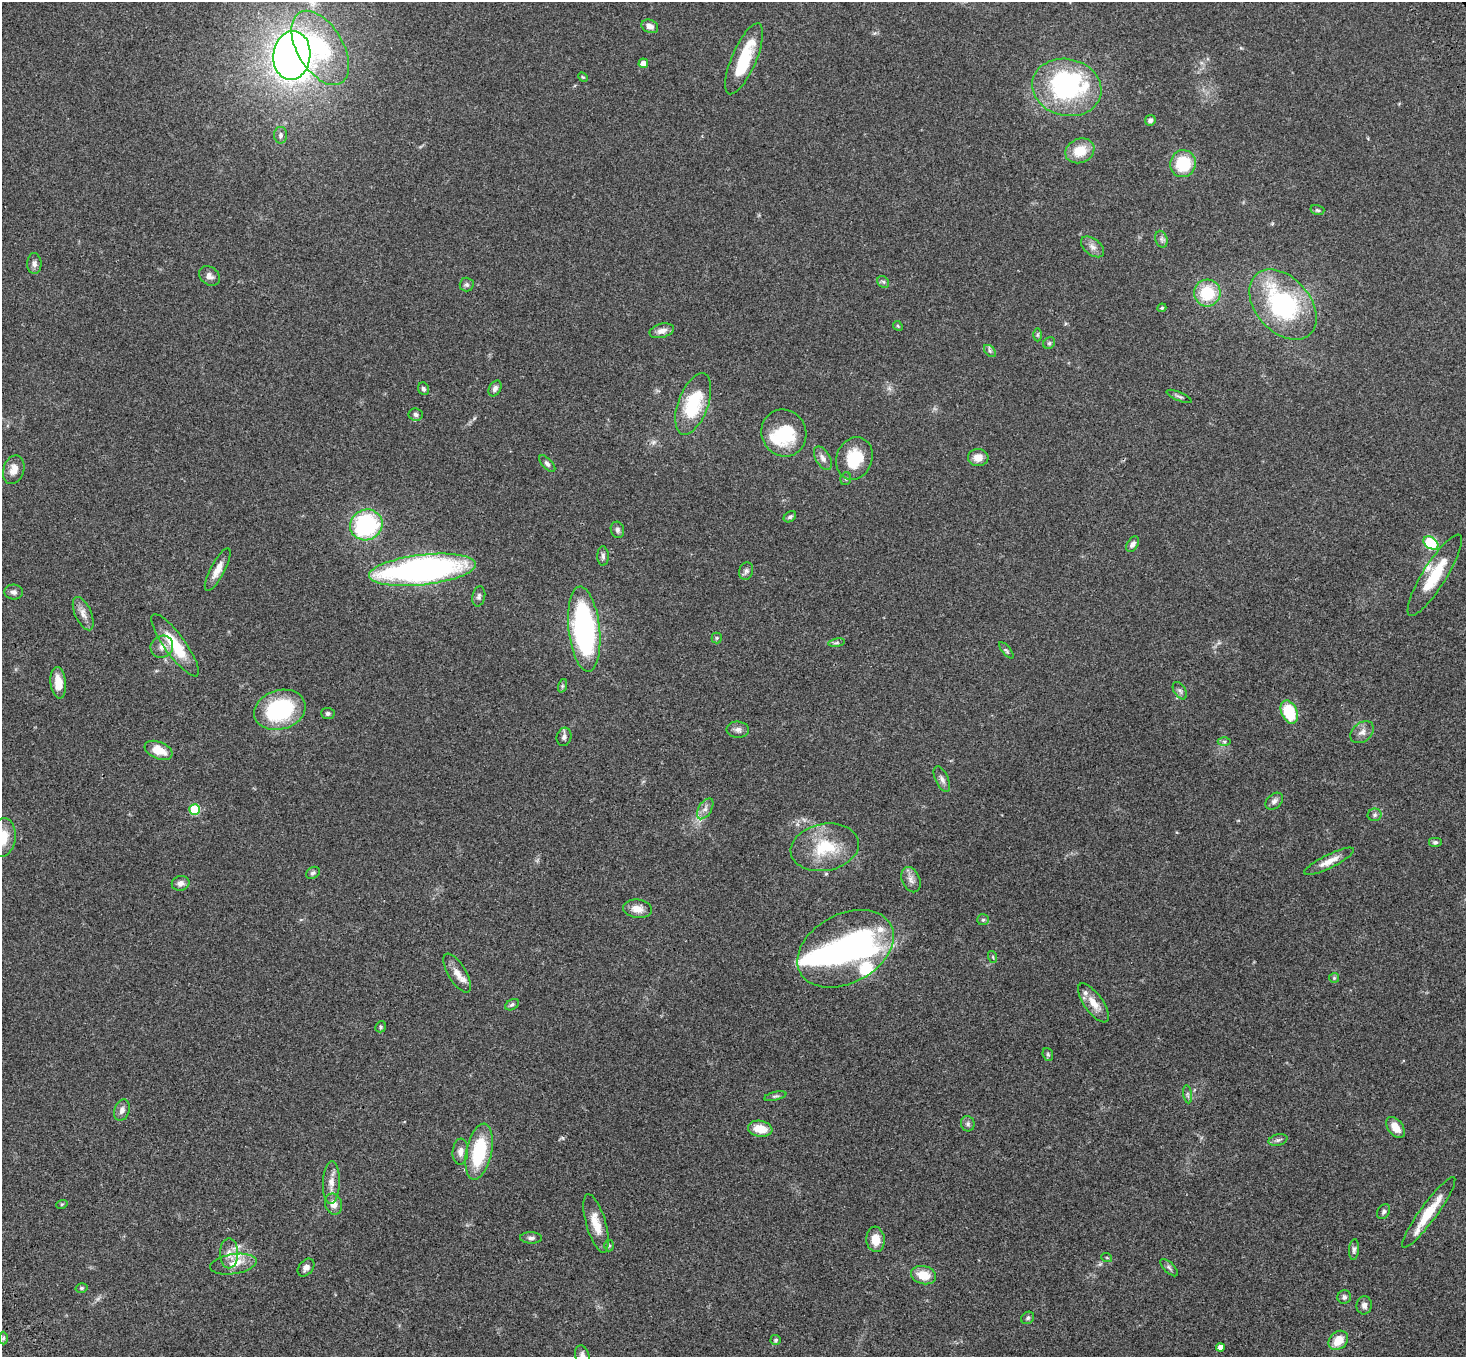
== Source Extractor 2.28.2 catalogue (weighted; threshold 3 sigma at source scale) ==
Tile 7 of 4 x 4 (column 3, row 2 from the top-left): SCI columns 3038-4501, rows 3085-4439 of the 6070 x 6030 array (HDU 1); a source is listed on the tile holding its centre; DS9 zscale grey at full resolution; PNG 1468 x 1359 px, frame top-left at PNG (2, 2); each listed source drawn as its Kron ellipse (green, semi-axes under 4 px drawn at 4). Shown black and unused: <1% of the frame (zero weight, under 3 of 4 exposures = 6% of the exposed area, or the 3 px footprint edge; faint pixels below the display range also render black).
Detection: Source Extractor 2.28.2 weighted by HDU 2 'WHT'; one run over the whole footprint, this tile lists its part. Background 0.0472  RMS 0.0052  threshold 0.0234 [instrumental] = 3 sigma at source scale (4.5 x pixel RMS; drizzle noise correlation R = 1.50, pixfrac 1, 0.05/0.05 arcsec/px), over >= 5 px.
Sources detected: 138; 5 inside a brighter object's white glare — neither listed nor drawn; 9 inside a brighter listed object's ellipse — not listed separately; the other 124 listed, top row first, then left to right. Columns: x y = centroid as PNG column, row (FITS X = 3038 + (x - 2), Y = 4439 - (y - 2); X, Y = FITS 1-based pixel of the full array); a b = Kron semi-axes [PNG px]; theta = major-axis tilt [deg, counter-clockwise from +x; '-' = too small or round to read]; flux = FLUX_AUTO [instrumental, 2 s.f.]
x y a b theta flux
650 26 9 6 -25 2.7
320 48 41 23 -59 37
292 56 24 18 84 440
744 59 38 12 67 22
643 63 5 5 - 3.2
583 77 5 4 - 0.51
1067 87 35 28 -13 76
1150 120 6 5 - 1.4
281 135 8 6 -90 1.5
1080 151 15 12 22 11
1183 164 13 13 - 19
1317 210 7 5 -16 0.86
1161 239 8 6 -73 1.5
1093 247 13 8 -38 2.8
34 264 10 7 -88 2
209 276 11 8 -35 2.6
883 282 6 5 - 1
467 284 7 7 - 1.1
1207 293 13 13 - 19
1283 305 40 27 -48 69
1162 308 4 4 - 0.59
898 326 5 4 - 0.59
662 331 12 7 14 2.8
1037 335 6 4 -89 0.73
1049 343 6 5 - 0.95
990 351 7 4 -46 1
495 388 8 5 60 1.7
423 389 6 5 - 1.3
1179 396 13 3 -23 1
693 404 32 15 70 29
416 414 7 6 - 1.6
784 433 24 22 -63 23
823 458 13 7 -60 2.8
854 458 22 18 69 17
978 458 10 8 -5 4.2
547 464 10 5 -47 1.5
14 470 15 10 74 4.5
846 479 6 5 - 0.91
790 517 7 5 35 1.1
366 525 16 15 - 54
617 530 8 6 -74 1.4
1431 543 8 5 -34 36
1133 544 8 5 56 1.9
603 556 10 5 -88 1.4
218 570 24 7 62 4.9
422 570 54 15 6 170
746 571 9 7 72 1.5
1435 575 47 12 58 19
14 592 9 7 -5 1.9
479 596 10 6 79 1.4
83 614 18 8 -66 3.8
584 629 43 15 -84 100
717 638 5 5 - 0.69
837 643 8 4 9 0.93
175 645 38 10 -54 19
162 647 11 11 - 3.6
1006 650 10 4 -50 0.94
58 683 15 8 -83 7.4
562 686 7 4 72 0.84
1180 691 10 5 -56 1.3
280 710 26 19 18 48
1289 712 12 8 -66 20
328 713 6 5 - 1.1
738 730 11 8 -5 2.2
1362 732 13 9 39 3.1
564 737 9 7 75 1.5
1224 741 6 4 0 0.86
159 750 14 8 -23 8.3
942 779 14 6 -66 2
1274 801 10 7 40 1.9
705 809 11 6 57 2.5
195 810 5 5 - 28
1375 815 7 6 - 1.3
3 838 19 13 81 11
1435 842 7 5 0 1.1
825 847 34 23 11 22
1329 861 27 7 26 5.5
313 873 7 5 31 1.2
911 880 13 9 -66 2.9
181 883 9 7 12 2.3
637 909 14 9 -6 4.6
983 920 6 5 - 0.89
845 949 51 34 28 86
993 957 6 3 -72 0.6
457 973 22 9 -59 5.1
1334 978 5 5 - 0.6
1093 1003 23 9 -54 6.3
512 1005 7 5 30 1
381 1027 6 5 - 0.84
1048 1054 7 5 -69 0.84
1188 1094 9 4 -81 1.1
775 1096 11 4 13 1
122 1110 11 7 70 2.4
968 1124 7 6 - 1.4
1396 1127 12 7 -53 5.3
760 1129 12 8 -10 8.6
1278 1140 9 5 15 1.3
460 1152 13 8 86 2.9
479 1152 28 12 78 31
331 1183 21 8 88 4.8
62 1204 6 3 19 0.56
333 1204 11 8 -71 3.7
1384 1212 8 6 58 1.3
1429 1212 43 8 54 14
596 1223 30 9 -74 8.4
531 1238 11 5 -2 1.7
875 1239 13 9 -85 6.7
609 1245 6 5 - 0.82
1354 1250 10 5 86 1.3
229 1253 15 9 90 4.1
1107 1258 5 3 - 0.45
233 1264 23 10 8 5.9
306 1268 10 7 50 2.4
1169 1268 11 5 -45 1.3
924 1275 12 9 -13 9
81 1288 6 4 15 0.77
1344 1297 7 6 - 1.4
1364 1305 9 7 85 2.1
1028 1318 7 5 37 1
3 1338 6 4 89 0.76
776 1340 5 5 - 0.94
1338 1340 11 8 45 7.6
1220 1347 4 4 - 3
582 1356 11 7 -75 2.5
Isophote crosses this tile's border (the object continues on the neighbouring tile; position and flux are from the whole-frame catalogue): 2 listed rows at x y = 3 838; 582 1356